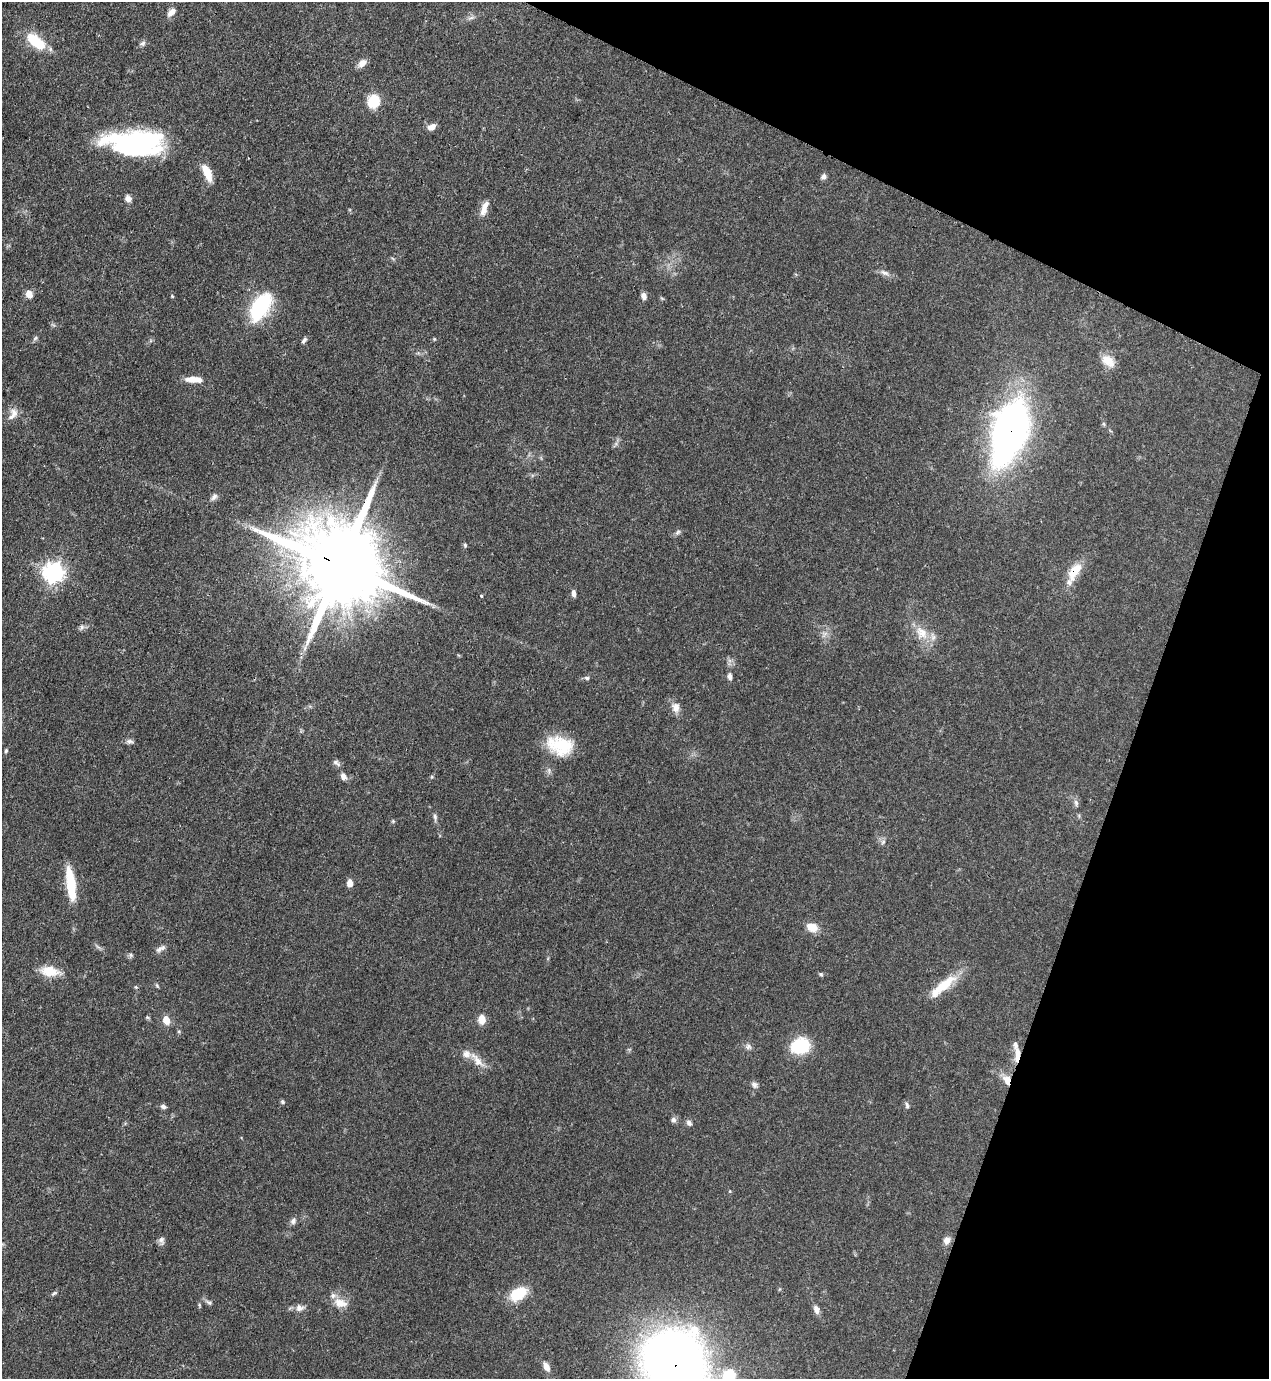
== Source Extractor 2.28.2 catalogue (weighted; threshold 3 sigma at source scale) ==
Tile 8 of 4 x 4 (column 4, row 2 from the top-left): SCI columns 4025-5291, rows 2793-4169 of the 5646 x 5587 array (HDU 1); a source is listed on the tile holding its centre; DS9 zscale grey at full resolution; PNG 1271 x 1381 px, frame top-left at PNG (2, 2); no overlay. Shown black and unused: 19% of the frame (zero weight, under 3 of 4 exposures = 7% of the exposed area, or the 3 px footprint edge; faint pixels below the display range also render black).
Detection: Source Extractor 2.28.2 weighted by HDU 2 'WHT'; one run over the whole footprint, this tile lists its part. Background 0.071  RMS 0.0036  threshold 0.0161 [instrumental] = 3 sigma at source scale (4.5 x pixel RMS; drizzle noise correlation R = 1.50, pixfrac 1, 0.05/0.05 arcsec/px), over >= 5 px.
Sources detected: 92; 1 inside a brighter object's white glare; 1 cosmic-ray / hot-pixel residue — not listed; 7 inside a brighter listed object's ellipse — not listed separately; the other 83 listed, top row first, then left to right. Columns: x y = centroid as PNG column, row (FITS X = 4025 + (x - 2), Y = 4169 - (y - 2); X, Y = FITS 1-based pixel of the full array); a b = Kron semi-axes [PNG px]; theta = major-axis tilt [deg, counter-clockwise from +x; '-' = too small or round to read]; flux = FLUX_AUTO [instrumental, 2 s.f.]
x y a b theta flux
171 12 12 7 41 2.2
471 18 10 4 13 0.93
36 41 26 12 -38 12
142 43 9 7 26 0.99
362 63 11 7 41 2.4
374 101 13 11 70 9.8
431 127 9 7 26 2.6
138 141 51 23 -1 58
207 172 20 7 -67 6.2
823 176 8 6 39 1.1
128 198 8 7 - 1.8
483 211 14 9 80 2.9
884 273 14 6 -21 1.7
29 294 9 7 -69 2.6
172 296 5 4 - 0.35
644 296 8 6 -73 1.7
261 306 34 18 58 26
35 338 7 5 46 0.68
434 339 5 4 - 0.36
304 340 8 4 53 0.88
1108 361 18 11 -39 4.7
192 379 17 8 2 3.6
13 414 17 10 61 3.1
1104 424 6 4 -71 0.48
1010 431 53 26 72 180
214 497 10 7 55 1.3
678 532 9 6 52 0.9
465 545 6 5 - 0.55
340 565 27 20 -28 7300
1075 571 24 11 59 7.6
54 573 9 8 - 130
574 593 8 5 -82 1.4
481 596 3 3 - 0.59
82 627 6 6 - 0.99
921 633 22 15 -51 6.9
825 634 8 5 1 1.1
730 676 9 6 -84 1.3
587 678 7 5 -14 0.7
676 707 14 11 -83 2.8
130 741 10 6 1 1.1
560 745 31 21 -17 15
6 751 5 4 - 0.56
336 763 11 6 -39 1.1
343 776 10 7 -60 1.7
432 777 5 4 - 0.39
1076 803 9 6 -79 1.1
435 817 11 5 -85 1
393 821 6 4 47 0.45
883 842 7 4 45 0.72
350 883 7 6 - 2.5
71 884 36 9 -82 14
812 927 13 9 -17 4.6
160 949 14 6 29 1.5
131 955 6 4 -47 0.63
50 971 24 12 -8 7
821 974 6 4 -23 0.55
157 986 6 5 - 0.5
943 986 44 11 40 10
482 1019 10 7 -88 3.7
166 1020 10 8 -74 3.3
800 1046 19 15 12 18
748 1047 9 8 - 1.3
1017 1057 16 7 81 3.2
477 1060 27 8 -49 4.1
1007 1080 11 7 -66 4.4
755 1085 9 8 - 1.2
283 1102 6 5 - 0.63
907 1105 10 5 -83 0.86
163 1106 8 5 -20 1
673 1120 8 6 -74 1.1
689 1123 8 7 - 1.1
293 1221 9 7 61 1.3
162 1240 12 7 89 1.3
947 1240 9 8 - 2.2
54 1293 8 4 35 0.59
518 1294 21 13 32 11
209 1302 10 6 -26 1
340 1303 20 12 -17 4.5
299 1308 11 9 1 2.2
816 1309 10 7 -70 1.8
674 1362 43 41 -47 420
546 1367 14 7 -61 2.3
729 1375 12 11 - 13
Overlapping masked pixels (flux is a lower limit): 6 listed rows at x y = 1010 431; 340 565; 1075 571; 1017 1057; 1007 1080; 674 1362
Isophote crosses this tile's border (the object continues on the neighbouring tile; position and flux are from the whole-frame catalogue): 2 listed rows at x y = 674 1362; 729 1375